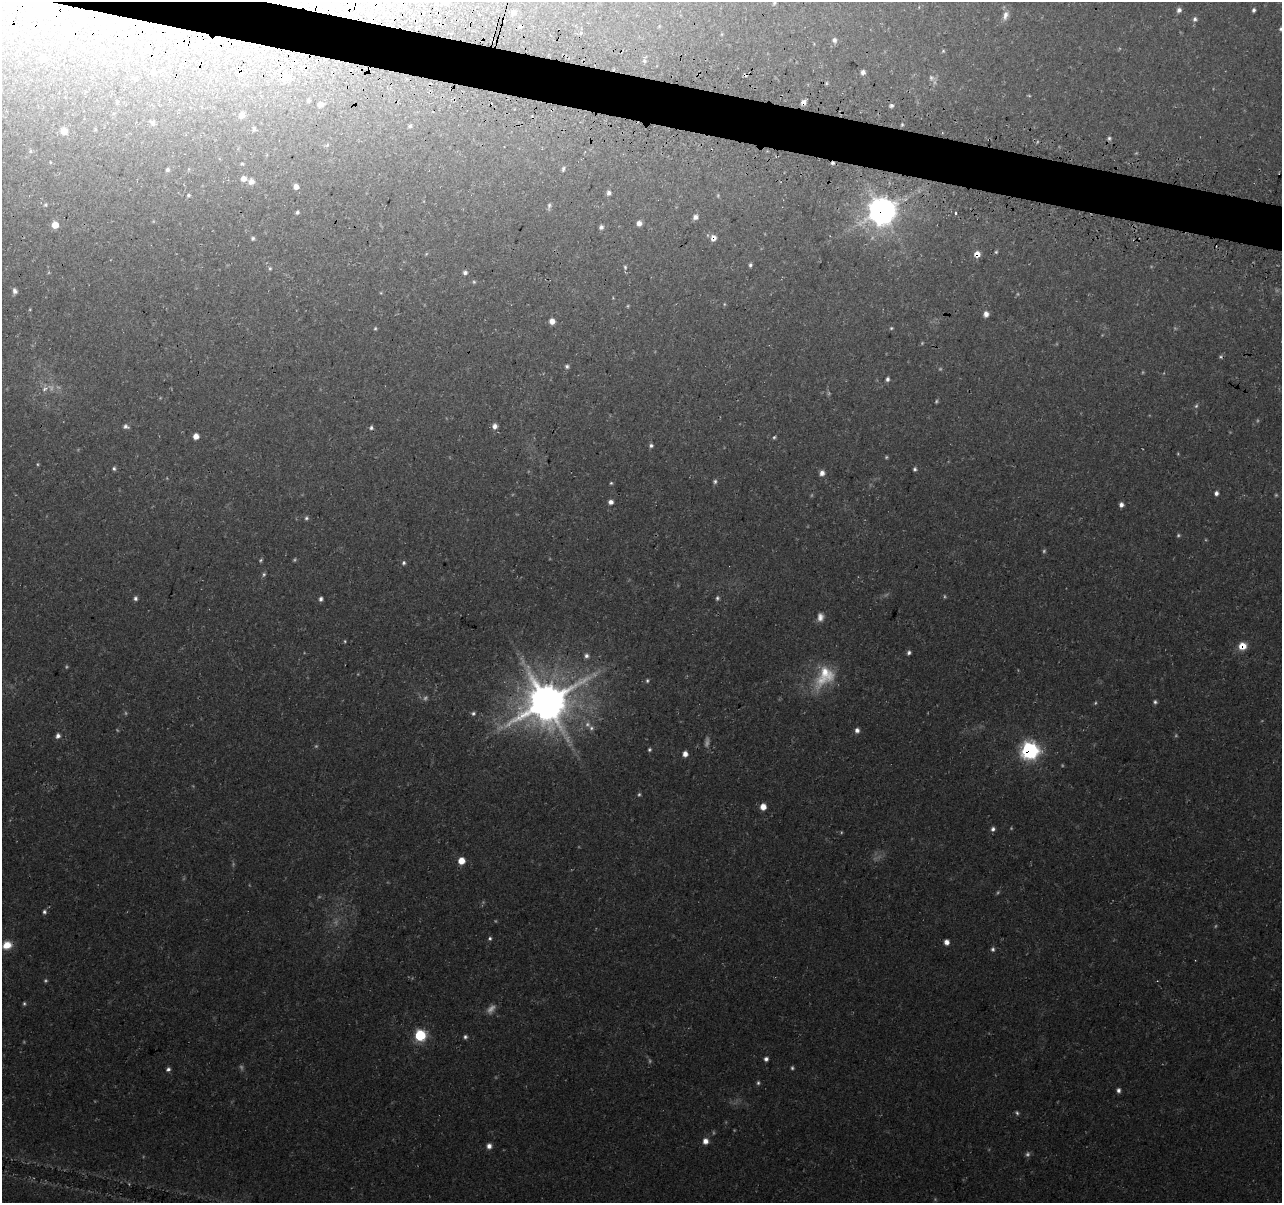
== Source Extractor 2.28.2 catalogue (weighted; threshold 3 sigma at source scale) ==
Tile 11 of 4 x 4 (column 3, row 3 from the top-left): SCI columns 2568-3847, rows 1457-2657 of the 5146 x 5375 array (HDU 1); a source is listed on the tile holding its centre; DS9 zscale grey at full resolution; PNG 1284 x 1205 px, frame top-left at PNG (2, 2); no overlay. Shown black and unused: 3% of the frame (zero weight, under 3 of 4 exposures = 3% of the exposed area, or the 3 px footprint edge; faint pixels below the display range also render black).
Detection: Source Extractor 2.28.2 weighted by HDU 2 'WHT'; one run over the whole footprint, this tile lists its part. Background 0.037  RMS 0.0041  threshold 0.0183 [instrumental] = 3 sigma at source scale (4.5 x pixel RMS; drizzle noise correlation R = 1.50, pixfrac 1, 0.0396/0.0396 arcsec/px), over >= 5 px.
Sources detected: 180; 51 too faint to see at this stretch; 2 inside a brighter object's white glare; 4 cosmic-ray / hot-pixel residue — not listed; the other 123 listed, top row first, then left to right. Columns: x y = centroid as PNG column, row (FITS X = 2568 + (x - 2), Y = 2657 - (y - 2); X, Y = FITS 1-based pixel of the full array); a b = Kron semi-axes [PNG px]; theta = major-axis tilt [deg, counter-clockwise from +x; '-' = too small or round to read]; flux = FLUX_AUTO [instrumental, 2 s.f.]
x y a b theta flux
774 3 5 4 - 0.63
1179 10 6 5 - 1.5
1254 10 4 4 - 0.95
513 12 6 6 - 1.3
1005 15 13 7 70 2.5
1195 19 6 6 - 1.1
120 22 9 7 53 2.7
1281 29 5 5 - 0.75
581 33 5 4 - 0.51
68 34 7 6 - 3.9
722 34 5 3 - 0.38
834 40 7 6 - 1.5
943 51 5 4 - 0.53
42 58 7 6 - 1.9
644 61 6 5 - 0.79
201 62 4 3 - 1.6
153 71 7 5 45 1
863 72 6 5 - 1.7
931 78 9 8 - 1.7
826 83 6 4 90 0.63
308 100 5 5 - 0.7
117 102 5 4 - 0.56
803 102 7 5 59 2.1
320 104 7 6 - 2.2
891 105 5 4 - 1.1
241 115 7 6 - 2.5
152 122 8 6 -48 1.1
902 125 4 4 - 0.49
410 126 5 4 - 0.73
254 129 5 4 - 1
64 131 6 5 - 5.3
1109 138 6 5 - 0.82
327 145 6 4 45 0.58
30 151 6 4 -90 0.59
50 162 4 3 - 0.29
242 164 4 3 - 0.45
167 169 5 5 - 0.85
563 169 8 4 68 0.86
243 179 6 6 - 2.6
251 182 7 7 - 2.1
296 186 6 5 - 1.9
608 193 7 5 84 1.4
188 195 5 5 - 0.66
46 205 6 5 - 0.58
549 206 10 5 80 1.1
882 211 10 10 - 540
297 212 4 4 - 0.77
956 213 3 3 - 1
695 217 7 6 - 1.5
639 223 5 5 - 2.2
55 225 6 6 - 4.7
601 227 5 5 - 1.3
253 238 5 4 - 0.8
713 238 8 7 - 2.3
996 252 4 4 - 0.51
426 254 5 4 - 0.43
977 254 6 6 - 3.3
750 265 5 4 - 0.88
625 267 6 5 - 0.78
270 268 5 4 - 0.63
465 272 6 5 - 1.3
474 282 5 4 - 0.57
15 291 7 5 -79 1.6
986 314 6 6 - 2.2
552 321 6 5 - 2.9
891 328 5 4 - 0.54
567 366 6 5 - 0.91
887 379 5 4 - 1.1
44 388 10 6 34 2
1196 406 7 5 60 0.78
126 426 8 6 -17 1.3
495 426 7 6 - 2.2
371 428 6 5 - 0.87
196 436 5 5 - 3.5
774 437 5 4 - 0.6
651 445 5 5 - 0.98
114 468 5 5 - 0.82
915 469 5 4 - 0.85
822 473 6 6 - 2.1
715 481 6 5 - 0.92
611 483 4 4 - 0.52
1216 493 6 5 - 1.3
611 502 6 5 - 1.8
1121 505 5 5 - 1.7
306 518 6 5 - 0.84
404 563 5 5 - 0.85
264 574 7 5 62 0.82
135 598 5 5 - 1.1
717 598 6 4 72 0.83
321 599 5 4 - 1.2
820 617 11 8 85 2.7
1242 646 9 8 - 6
909 653 6 5 - 1.1
586 656 7 6 - 1.3
824 677 38 23 54 19
647 681 6 5 - 0.66
547 702 14 13 - 1600
1155 702 5 4 - 0.86
473 713 6 5 - 0.91
591 728 7 6 - 1.1
857 730 6 6 - 1.6
58 736 6 5 - 1.5
649 750 5 4 - 0.68
1030 750 8 8 - 150
685 754 6 5 - 2.3
763 807 6 6 - 3.8
993 829 6 5 - 1.2
461 861 6 6 - 5.5
44 912 6 5 - 0.97
490 938 5 5 - 0.79
947 942 5 5 - 2.2
7 945 10 8 21 6.3
993 949 7 5 -77 0.97
24 1004 5 5 - 0.68
420 1035 6 6 - 46
465 1037 5 5 - 0.93
766 1059 5 4 - 1.4
168 1069 5 5 - 1.1
758 1083 6 4 89 0.73
1118 1090 6 5 - 1.3
1017 1113 6 4 -51 0.74
705 1141 7 6 - 2.7
489 1146 6 6 - 2.1
Overlapping masked pixels (flux is a lower limit): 9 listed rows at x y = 120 22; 201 62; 803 102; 882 211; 713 238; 977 254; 1242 646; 547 702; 1030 750
Isophote crosses this tile's border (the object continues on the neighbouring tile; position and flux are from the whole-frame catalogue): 2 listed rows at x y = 774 3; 1281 29